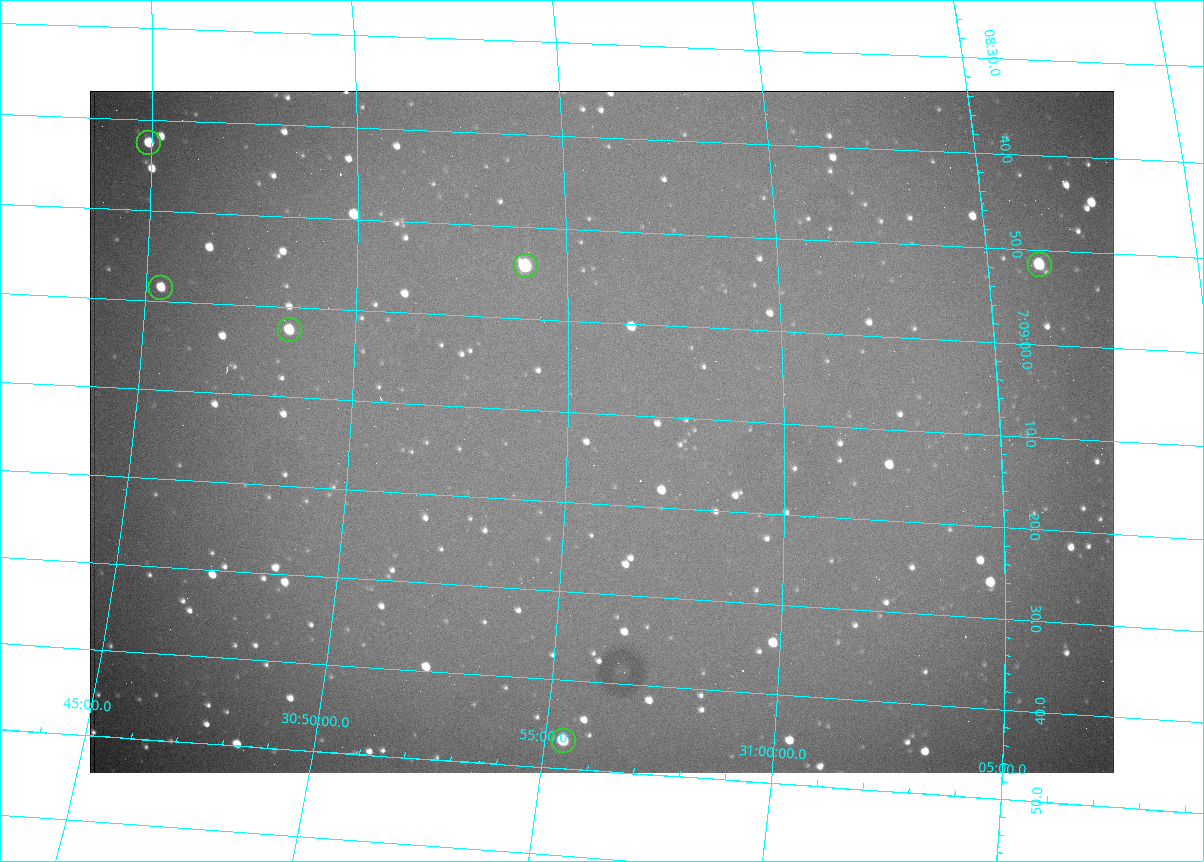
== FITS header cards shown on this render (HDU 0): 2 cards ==
NAXIS1  =                 1024 /fastest changing axis
NAXIS2  =                  682 /next to fastest changing axis

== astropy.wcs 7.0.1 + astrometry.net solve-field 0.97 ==
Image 1024 x 682 px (HDU 0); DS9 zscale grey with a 90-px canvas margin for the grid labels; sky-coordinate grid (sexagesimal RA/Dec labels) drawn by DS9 from the SOLVED WCS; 6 Tycho-2 reference stars matched to detected sources circled (green)
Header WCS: RA---TAN/DEC--TAN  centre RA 07:09:12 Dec +30:56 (107.30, +30.93 deg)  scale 1.44 arcsec/px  FOV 24.5' x 16.3'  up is -93 deg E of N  parity flipped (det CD > 0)
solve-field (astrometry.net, Tycho-2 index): VERIFIED the header's WCS against the Tycho-2 star catalogue (6 matches, 0 conflicts) and refined it, rather than solving blind
Solved WCS: RA---TAN-SIP/DEC--TAN-SIP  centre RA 07:09:12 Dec +30:56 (107.30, +30.93 deg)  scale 1.39 x 1.42 arcsec/px (non-square pixels)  FOV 23.7' x 16.1'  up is -91 deg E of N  parity flipped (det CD > 0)
The solver's refit moves the header's centre by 13 arcsec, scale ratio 0.9664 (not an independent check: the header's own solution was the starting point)
Tycho-2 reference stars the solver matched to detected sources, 6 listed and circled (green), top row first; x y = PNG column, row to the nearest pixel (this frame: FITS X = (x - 90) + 1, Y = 682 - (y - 91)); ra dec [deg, ICRS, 3 dp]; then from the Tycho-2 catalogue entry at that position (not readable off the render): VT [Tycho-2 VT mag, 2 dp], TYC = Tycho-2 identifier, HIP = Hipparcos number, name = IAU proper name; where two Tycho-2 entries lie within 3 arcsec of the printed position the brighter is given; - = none
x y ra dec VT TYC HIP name
149 143 107.177 +30.749 11.91 2438-477-1 - -
1040 265 107.215 +31.104 11.64 2438-821-1 - -
526 266 107.226 +30.900 10.76 2438-883-1 - -
161 288 107.244 +30.756 12.13 2438-718-1 - -
290 330 107.261 +30.807 12.26 2438-856-1 - -
564 741 107.445 +30.924 11.38 2438-1056-1 - -